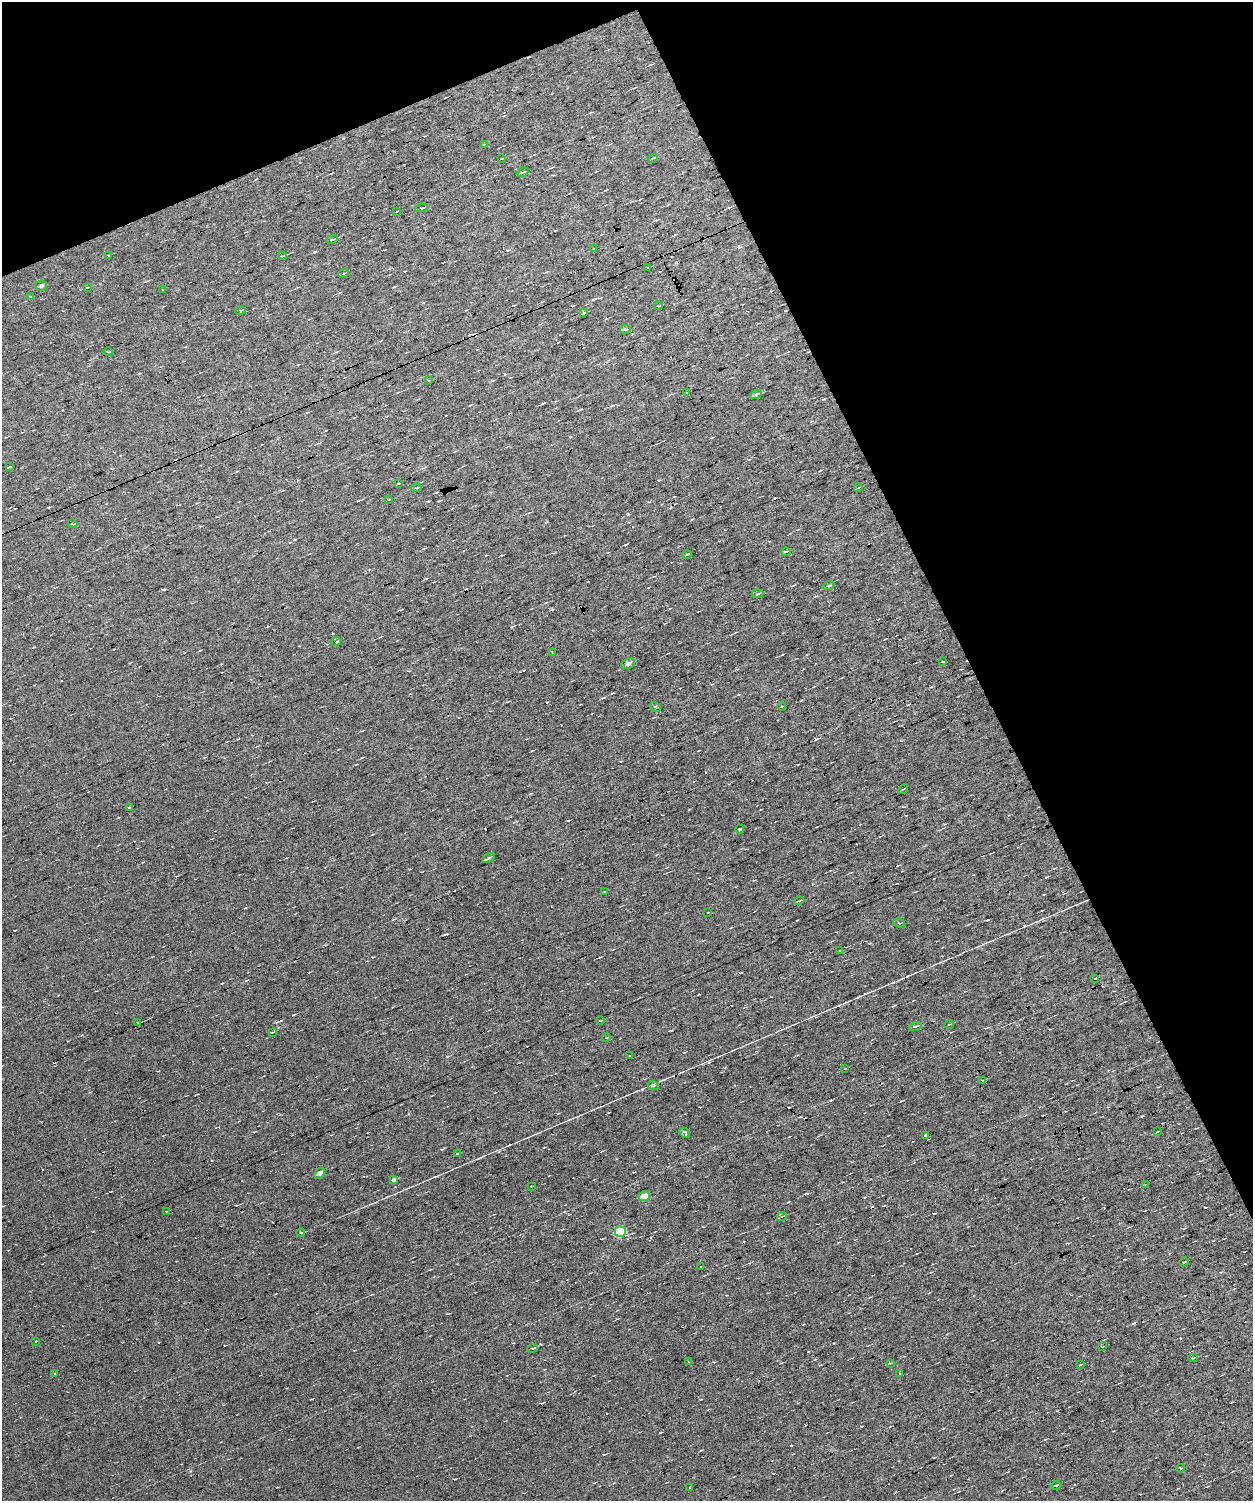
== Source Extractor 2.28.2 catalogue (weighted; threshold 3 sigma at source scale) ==
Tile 2 of 3 x 3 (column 2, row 1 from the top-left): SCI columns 1252-2502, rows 3086-4584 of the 3753 x 4701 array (HDU 1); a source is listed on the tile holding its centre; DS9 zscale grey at full resolution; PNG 1255 x 1503 px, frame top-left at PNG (2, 2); each listed source drawn as its Kron ellipse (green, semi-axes under 4 px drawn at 4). Shown black and unused: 25% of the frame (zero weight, under 7 of 13 exposures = <1% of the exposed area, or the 3 px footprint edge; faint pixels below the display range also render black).
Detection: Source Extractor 2.28.2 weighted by HDU 2 'WHT'; one run over the whole footprint, this tile lists its part. Background 0.0151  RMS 0.0061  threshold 0.0249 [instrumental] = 3 sigma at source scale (4.09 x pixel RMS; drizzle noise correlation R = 1.36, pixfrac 0.8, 0.0396/0.0396 arcsec/px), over >= 5 px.
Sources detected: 100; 12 cosmic-ray / hot-pixel residue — neither listed nor drawn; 1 inside a brighter listed object's ellipse — not listed separately; the other 87 listed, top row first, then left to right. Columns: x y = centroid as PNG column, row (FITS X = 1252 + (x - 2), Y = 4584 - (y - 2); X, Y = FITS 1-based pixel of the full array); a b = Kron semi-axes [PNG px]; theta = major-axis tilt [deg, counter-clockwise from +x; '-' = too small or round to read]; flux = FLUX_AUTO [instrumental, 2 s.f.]
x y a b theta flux
484 144 3 3 - 0.54
502 158 4 2 - 0.37
653 158 5 3 - 0.5
523 172 6 3 34 0.62
421 208 7 3 8 0.79
397 211 3 2 - 0.45
332 239 6 3 14 1.4
594 248 4 2 - 0.36
109 255 3 2 - 0.38
282 256 4 2 - 0.89
648 268 3 2 - 0.48
343 274 5 3 - 0.55
41 286 6 5 - 1.2
87 288 4 3 - 0.44
163 289 4 3 - 3.8
31 296 4 3 - 0.5
659 306 4 2 - 0.44
240 311 5 4 - 0.68
584 313 3 3 - 0.91
625 329 5 4 - 0.93
108 352 4 3 - 0.48
429 381 4 2 - 0.54
687 393 3 3 - 0.65
756 394 6 4 19 0.75
9 467 3 3 - 67
399 483 4 2 - 0.45
416 488 5 3 - 0.58
858 488 4 2 - 0.45
389 499 4 2 - 0.43
72 524 5 3 - 0.55
786 552 5 3 - 1.1
687 554 4 3 - 0.57
828 586 6 2 19 0.53
757 594 6 4 6 0.78
336 642 5 3 - 12
552 652 3 2 - 0.4
943 662 3 2 - 0.44
628 663 7 5 26 1.6
782 706 4 2 - 0.4
655 707 6 4 -30 0.65
903 789 5 2 - 0.46
129 807 4 2 - 0.49
740 829 4 3 - 0.83
488 858 7 3 29 0.78
604 892 3 2 - 0.58
799 901 5 3 - 0.53
708 912 3 2 - 0.31
899 923 6 4 -13 0.61
840 951 3 3 - 1.4
1095 979 3 3 - 1.6
600 1021 4 2 - 0.47
138 1023 3 2 - 0.85
949 1024 5 3 - 0.45
915 1027 6 4 18 1.1
272 1032 4 2 - 0.45
606 1038 4 2 - 0.36
629 1056 3 3 - 0.85
845 1069 3 2 - 0.37
983 1080 4 2 - 0.38
653 1085 6 3 -19 0.78
1157 1132 3 2 - 0.41
685 1133 6 3 -49 1.7
926 1136 3 3 - 15
457 1154 3 2 - 0.35
320 1173 6 4 50 2.3
393 1180 4 3 - 21
1145 1185 4 2 - 0.45
531 1187 3 3 - 0.53
644 1196 6 5 - 5.4
167 1211 4 2 - 0.37
782 1216 5 3 - 0.55
620 1232 5 5 - 22
301 1233 4 3 - 2.1
1184 1262 4 3 - 0.48
701 1267 2 2 - 0.46
36 1341 3 3 - 1.8
1102 1347 3 2 - 0.4
533 1348 5 3 - 0.9
1193 1358 5 2 - 0.84
689 1362 4 3 - 0.44
890 1363 3 3 - 0.47
1080 1365 3 2 - 0.4
900 1373 3 3 - 1
54 1374 2 2 - 0.5
1181 1468 4 4 - 0.59
1056 1485 4 2 - 0.67
690 1487 3 2 - 1.1
Unlisted compact peaks at least as high as the median listed source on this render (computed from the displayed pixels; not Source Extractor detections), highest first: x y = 642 1089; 907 976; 709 1062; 314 252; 628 514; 988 920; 923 798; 858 997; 164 589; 479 1158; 893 982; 34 647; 82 1035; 530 794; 625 545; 547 702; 788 1202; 692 519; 801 700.